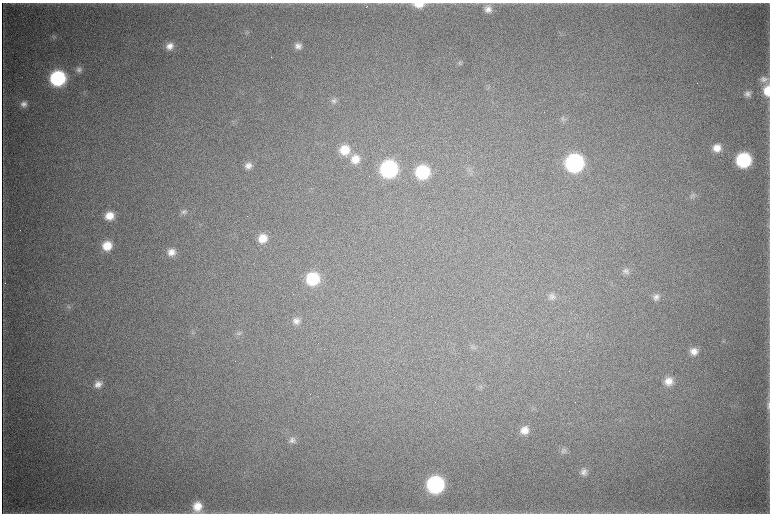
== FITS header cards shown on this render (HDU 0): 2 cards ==
NAXIS1  =                 1536 / length of data axis 1
NAXIS2  =                 1023 / length of data axis 2

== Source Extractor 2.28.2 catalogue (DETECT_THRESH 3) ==
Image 1536 x 1023 px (HDU 0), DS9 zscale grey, zoomed out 1/2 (1 PNG px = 2 x 2 image px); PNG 772 x 516 px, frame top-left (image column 1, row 1022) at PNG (2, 3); no overlay
Background 4350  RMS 37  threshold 112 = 3 sigma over >= 5 px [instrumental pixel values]
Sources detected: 56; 8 cannot appear on this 1/2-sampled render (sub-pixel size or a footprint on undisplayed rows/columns) and are not listed; the other 48 listed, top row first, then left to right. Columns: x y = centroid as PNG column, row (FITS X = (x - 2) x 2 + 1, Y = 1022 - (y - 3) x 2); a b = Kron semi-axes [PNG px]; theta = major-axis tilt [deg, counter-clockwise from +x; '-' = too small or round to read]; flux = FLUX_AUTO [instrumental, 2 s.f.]
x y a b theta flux
419 4 12 6 1 1.0e+05
367 6 2 1 - 5.3e+03
488 9 10 9 - 6.0e+04
169 46 9 8 - 6.7e+04
298 46 9 8 - 5.0e+04
460 63 7 6 - 1.8e+04
79 69 8 8 - 3.3e+04
58 78 11 10 - 1.1e+06
764 79 10 8 8 4.2e+04
767 91 11 7 -89 1.5e+05
747 94 8 7 - 3.7e+04
334 101 9 8 - 3.4e+04
24 104 8 7 - 4.2e+04
562 119 5 3 - 1.3e+04
717 148 10 9 - 9.4e+04
345 150 12 11 - 1.7e+05
355 159 12 11 - 1.1e+05
744 160 10 10 - 9.0e+05
574 163 11 11 - 1.8e+06
248 166 10 8 -3 5.5e+04
389 169 11 11 - 1.4e+06
423 172 10 10 - 6.3e+05
693 195 10 5 22 2.4e+04
184 212 8 7 - 2.7e+04
109 216 9 8 - 1.2e+05
263 238 10 9 - 1.1e+05
107 246 10 10 - 1.6e+05
171 252 10 9 - 7.5e+04
625 271 9 7 34 3.1e+04
313 279 11 10 - 4.6e+05
552 296 9 8 - 3.3e+04
656 297 9 9 - 4.5e+04
69 307 7 4 -74 1.8e+04
296 321 9 9 - 4.9e+04
239 333 7 6 - 2.3e+04
472 347 7 5 57 1.9e+04
694 351 9 8 - 6.8e+04
669 381 10 9 - 8.7e+04
98 384 10 9 - 5.9e+04
480 387 7 3 54 1.1e+04
310 393 2 1 - 2.7e+03
768 405 15 4 -89 3.2e+04
525 430 10 9 - 8.6e+04
292 440 9 8 - 3.9e+04
564 451 9 7 10 3.0e+04
583 472 9 8 - 4.1e+04
435 485 11 11 - 1.4e+06
197 507 12 10 84 1.4e+05
At the frame edge (FLAGS 8, measured only in part): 4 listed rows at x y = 419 4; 767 91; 768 405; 197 507
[8 sub-pixel or undisplayed-footprint detections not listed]